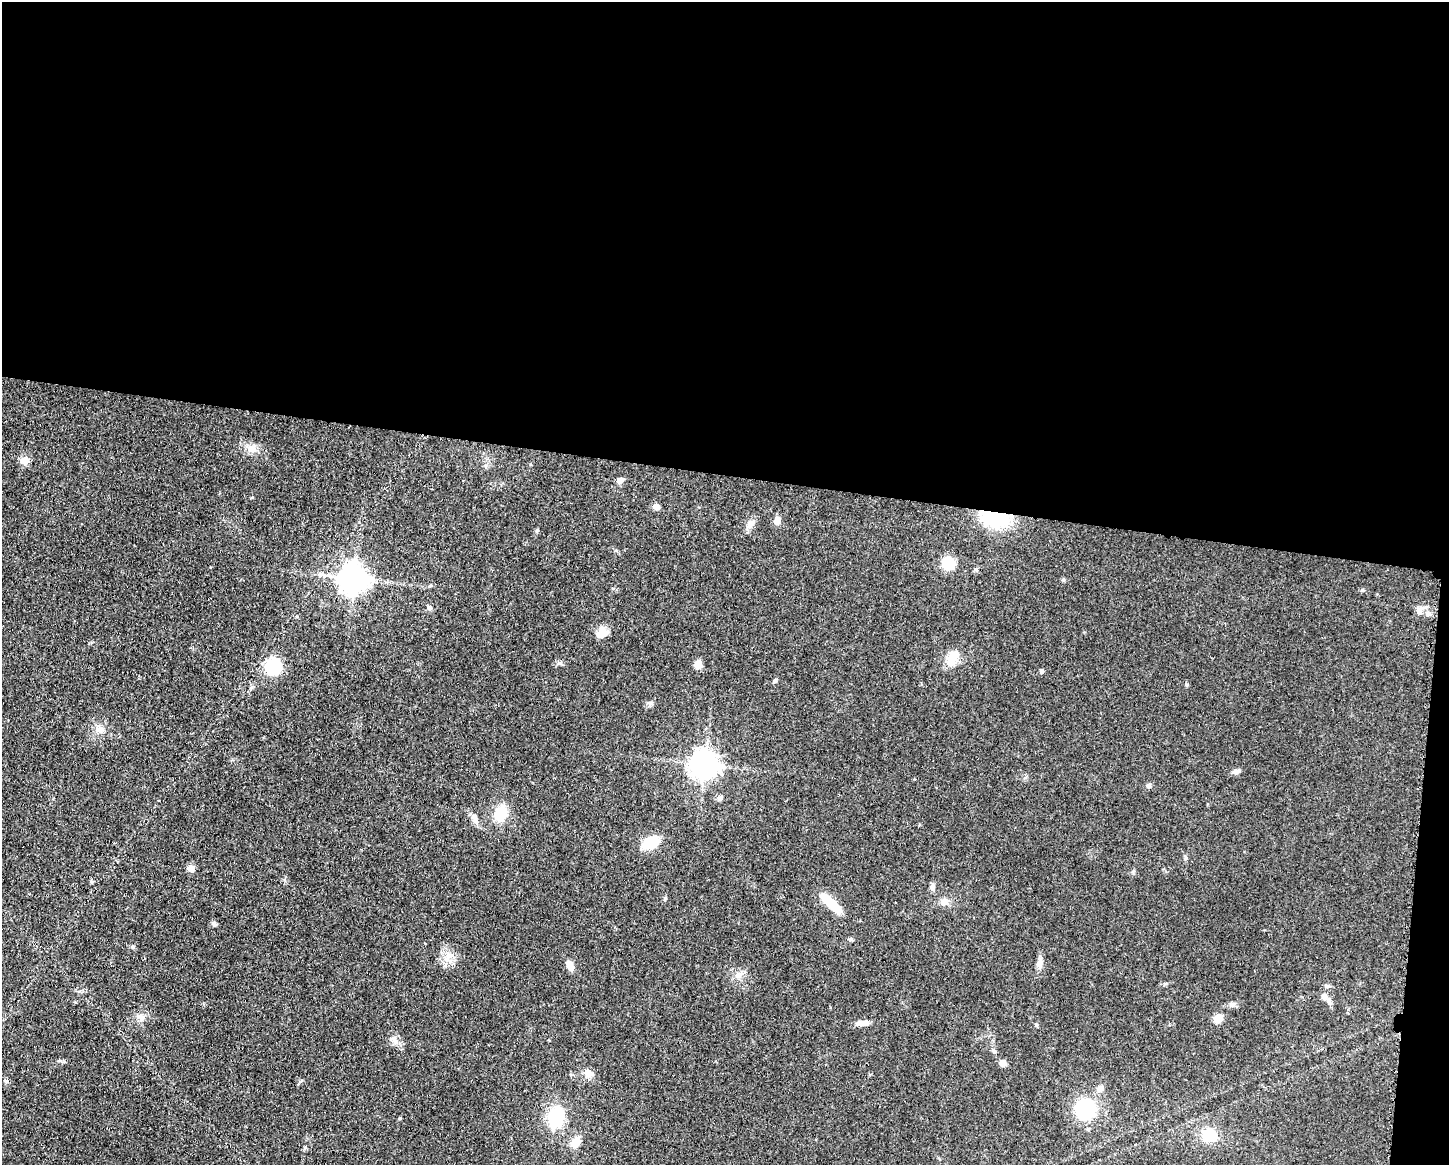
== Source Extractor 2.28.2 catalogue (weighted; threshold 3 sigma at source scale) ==
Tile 3 of 3 x 4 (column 3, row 1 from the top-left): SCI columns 3125-4571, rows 3492-4654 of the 4683 x 4655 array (HDU 1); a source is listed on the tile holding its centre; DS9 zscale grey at full resolution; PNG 1451 x 1167 px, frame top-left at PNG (2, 2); no overlay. Shown black and unused: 42% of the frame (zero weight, under 3 of 5 exposures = <1% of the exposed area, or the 3 px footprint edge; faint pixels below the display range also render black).
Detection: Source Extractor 2.28.2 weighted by HDU 2 'WHT'; one run over the whole footprint, this tile lists its part. Background 0.0606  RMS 0.0057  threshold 0.0255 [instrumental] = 3 sigma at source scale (4.5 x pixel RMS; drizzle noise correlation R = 1.50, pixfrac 1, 0.05/0.05 arcsec/px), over >= 5 px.
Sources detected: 55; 1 inside a brighter listed object's ellipse — not listed separately; the other 54 listed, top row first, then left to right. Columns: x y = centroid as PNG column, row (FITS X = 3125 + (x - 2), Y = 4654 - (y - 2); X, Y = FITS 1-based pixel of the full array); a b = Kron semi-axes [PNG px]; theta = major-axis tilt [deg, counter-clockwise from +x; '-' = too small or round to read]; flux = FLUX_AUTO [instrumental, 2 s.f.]
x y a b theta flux
252 448 14 9 -25 4.5
25 461 5 5 - 13
620 481 9 6 30 2.8
656 507 8 6 -19 2.8
995 517 24 14 -13 43
777 521 10 8 83 3.1
751 524 13 8 66 3.6
537 531 6 4 68 0.79
948 564 14 13 - 12
354 579 9 9 - 750
1362 590 5 5 - 0.69
430 608 7 5 -46 1.4
1419 611 10 7 -58 2.7
1428 613 10 6 -20 2
602 633 14 11 42 6
952 660 22 12 72 7.3
698 664 9 7 -73 4.6
273 667 13 12 - 35
1042 671 5 5 - 1.2
775 681 6 5 - 1
1187 685 6 4 90 0.65
99 730 12 8 -38 3.5
705 765 8 8 - 650
1236 772 10 5 16 1.9
1149 786 6 6 - 1.4
720 798 8 6 32 1.4
501 814 17 12 76 14
475 819 17 5 -70 2.7
651 843 16 10 26 18
191 868 6 6 - 6.4
932 888 12 5 89 1.7
944 902 10 9 - 3.4
830 903 32 8 -43 16
214 924 6 5 - 1.5
133 947 5 4 - 0.81
1040 962 15 7 77 2.9
570 966 10 6 -69 5
738 975 11 8 39 3.7
1328 986 6 4 -17 0.9
1324 997 8 7 - 2.5
1231 1005 8 7 - 1.6
1218 1018 7 7 - 7.9
862 1023 15 6 3 3.7
1036 1025 6 4 -1 0.64
393 1039 10 6 -52 2.3
994 1051 6 5 - 1
1003 1063 8 7 - 2.4
588 1073 12 8 -17 4.3
6 1081 6 5 - 0.96
1100 1089 8 7 - 2.6
1085 1109 16 15 - 43
556 1117 23 14 79 28
1209 1135 12 11 - 15
576 1142 11 9 50 6.6
Overlapping masked pixels (flux is a lower limit): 1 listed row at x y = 995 517
Unlisted compact peaks at least as high as the median listed source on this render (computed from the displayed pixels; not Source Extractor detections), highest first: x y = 1063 580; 665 898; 650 703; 92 882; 1186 858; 450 961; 302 1080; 613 588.